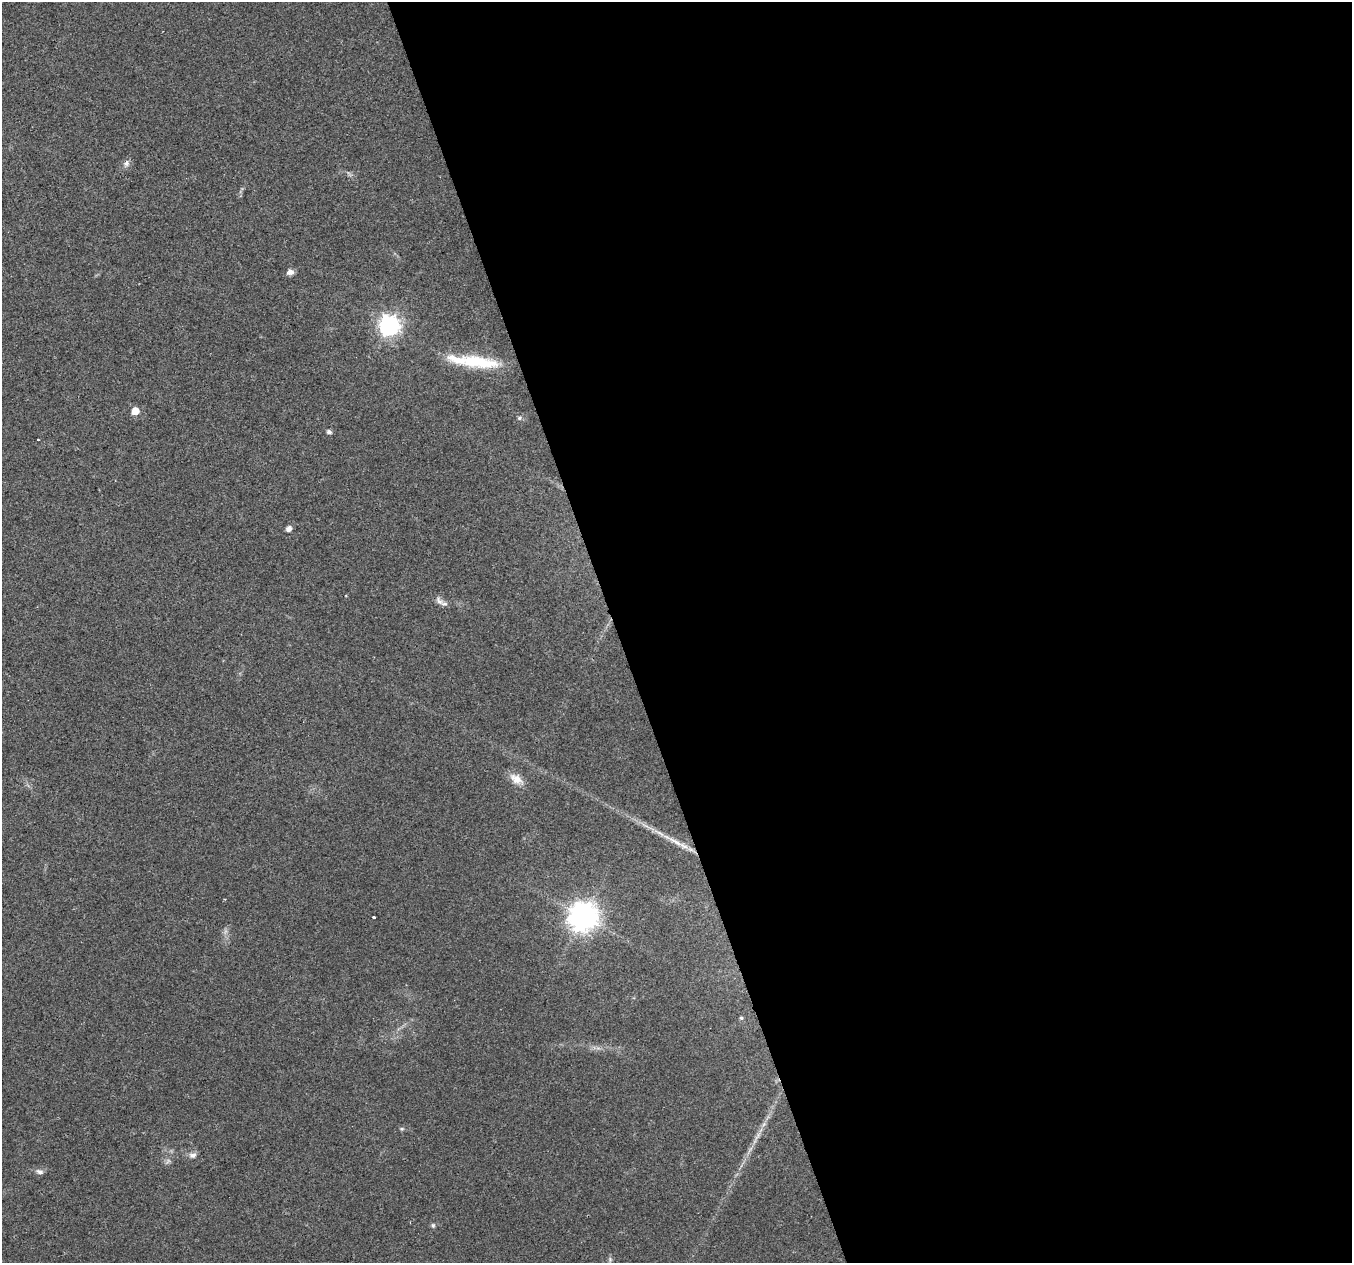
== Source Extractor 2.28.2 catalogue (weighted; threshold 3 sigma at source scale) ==
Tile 8 of 4 x 4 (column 4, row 2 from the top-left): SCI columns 4051-5400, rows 2640-3900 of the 5401 x 5226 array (HDU 1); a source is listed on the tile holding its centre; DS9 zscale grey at full resolution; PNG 1354 x 1265 px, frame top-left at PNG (2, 2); no overlay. Shown black and unused: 54% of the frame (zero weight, under 2 of 3 exposures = <1% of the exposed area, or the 3 px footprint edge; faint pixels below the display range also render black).
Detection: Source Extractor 2.28.2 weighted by HDU 2 'WHT'; one run over the whole footprint, this tile lists its part. Background 0.041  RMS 0.0055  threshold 0.0249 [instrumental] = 3 sigma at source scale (4.5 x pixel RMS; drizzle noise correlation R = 1.50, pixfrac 1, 0.0396/0.0396 arcsec/px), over >= 5 px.
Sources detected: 24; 1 too faint to see at this stretch — not listed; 2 inside a brighter listed object's ellipse — not listed separately; the other 21 listed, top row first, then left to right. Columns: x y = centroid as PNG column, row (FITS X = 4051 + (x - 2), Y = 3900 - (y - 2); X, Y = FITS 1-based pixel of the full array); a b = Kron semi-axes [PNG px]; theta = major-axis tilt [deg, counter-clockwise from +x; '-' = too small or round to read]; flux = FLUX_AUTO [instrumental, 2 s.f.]
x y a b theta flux
126 163 9 7 65 2.1
290 272 8 7 - 2.5
389 326 8 7 - 300
474 361 45 17 0 24
135 411 5 5 - 8.5
519 418 6 5 - 1
329 432 5 4 - 1.9
38 440 3 2 - 0.76
289 529 5 4 - 3.3
439 601 16 7 -47 2.8
516 779 19 10 -33 6.1
676 842 30 6 -30 8
374 917 3 3 - 4.8
583 917 9 9 - 700
741 1018 5 5 - 0.95
402 1129 6 4 -18 0.73
757 1136 16 4 55 2.9
192 1155 9 7 16 2.4
39 1172 10 6 -14 2
433 1225 6 5 - 1
610 1259 8 5 -90 1.1
Overlapping masked pixels (flux is a lower limit): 1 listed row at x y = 676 842